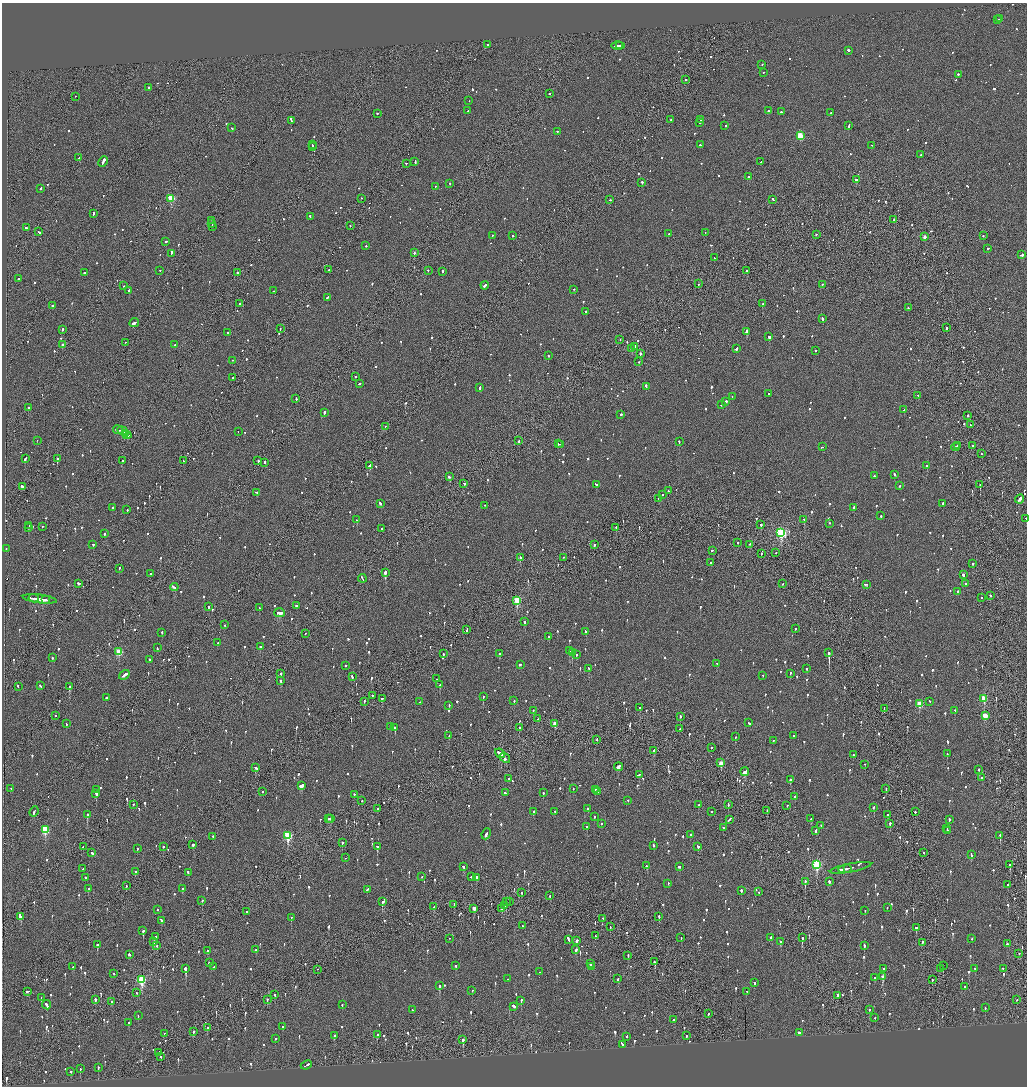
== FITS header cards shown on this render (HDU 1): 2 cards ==
NAXIS1  =                 2050
NAXIS2  =                 2168

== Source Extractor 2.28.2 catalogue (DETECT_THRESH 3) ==
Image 2050 x 2168 px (HDU 1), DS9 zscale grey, zoomed out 1/2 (1 PNG px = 2 x 2 image px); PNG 1029 x 1088 px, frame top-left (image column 2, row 2168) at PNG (2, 3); each listed source drawn as its Kron ellipse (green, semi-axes under 4 px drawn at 4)
Background -0.078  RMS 0.063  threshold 0.189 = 3 sigma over >= 5 px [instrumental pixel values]
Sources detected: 1377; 58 cannot appear on this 1/2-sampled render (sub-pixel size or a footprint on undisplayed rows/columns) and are neither listed nor drawn; of the other 1319, the 500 brightest by FLUX_AUTO listed and drawn (819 fainter detections omitted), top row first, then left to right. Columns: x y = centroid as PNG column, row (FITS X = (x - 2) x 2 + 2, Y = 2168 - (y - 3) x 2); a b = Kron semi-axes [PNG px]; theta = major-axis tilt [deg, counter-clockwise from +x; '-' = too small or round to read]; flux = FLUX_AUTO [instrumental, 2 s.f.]
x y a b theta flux
1000 19 2 1 - 210
998 20 2 1 - 56
488 45 2 2 - 380
618 46 6 1 1 410
620 46 2 2 - 190
848 51 2 2 - 120
762 65 2 2 - 62
763 73 2 2 - 87
958 75 2 2 - 120
686 80 2 1 - 160
149 88 2 2 - 130
549 94 2 2 - 210
75 97 2 1 - 59
469 101 2 1 - 63
468 111 3 2 - 320
768 111 2 2 - 230
781 112 3 2 - 180
831 113 2 2 - 71
377 114 2 2 - 88
671 120 2 2 - 70
701 120 2 2 - 70
291 121 4 2 - 140
700 123 2 2 - 60
725 126 2 2 - 140
849 126 4 2 - 110
232 128 2 2 - 81
557 132 2 2 - 70
800 136 3 3 - 560
312 145 2 1 - 140
700 145 2 2 - 140
872 146 2 1 - 93
313 147 2 1 - 140
920 155 2 2 - 90
79 158 2 1 - 59
103 162 6 2 64 680
415 162 3 2 - 130
761 162 2 1 - 63
406 164 2 1 - 82
749 177 2 2 - 300
856 180 2 2 - 570
642 183 2 2 - 180
450 184 2 2 - 110
435 187 2 2 - 62
41 189 3 2 - 80
171 199 3 3 - 630
362 199 2 1 - 120
610 200 2 2 - 58
773 200 2 2 - 150
93 214 3 2 - 120
310 217 2 2 - 140
894 220 2 2 - 61
212 221 3 1 - 91
212 224 3 1 - 130
350 226 2 2 - 72
212 227 3 1 - 160
26 228 3 2 - 99
39 232 3 2 - 180
705 233 2 2 - 64
669 234 2 2 - 64
816 235 2 2 - 150
492 236 2 2 - 60
513 236 2 2 - 72
983 236 2 2 - 83
924 237 2 2 - 87
166 242 2 2 - 240
366 246 2 2 - 77
987 249 2 2 - 100
414 253 2 1 - 310
171 254 4 2 - 130
1021 255 4 2 - 290
714 258 2 1 - 60
329 270 2 1 - 89
160 271 2 2 - 65
428 271 2 2 - 94
747 271 2 2 - 200
442 272 2 2 - 120
85 273 3 2 - 68
237 273 2 2 - 120
18 279 2 1 - 60
698 284 2 2 - 80
822 285 2 2 - 96
124 286 2 2 - 79
485 286 4 2 - 170
574 290 2 2 - 58
129 291 2 2 - 360
274 291 2 2 - 64
327 298 3 2 - 120
239 304 2 2 - 100
762 304 2 2 - 240
52 306 2 2 - 160
908 308 2 2 - 55
586 312 2 2 - 89
822 319 3 2 - 130
134 323 5 2 - 200
946 328 2 2 - 64
280 329 2 1 - 79
62 330 2 2 - 140
747 332 3 2 - 1000
228 333 2 2 - 61
769 337 2 2 - 470
620 340 2 1 - 100
126 343 2 2 - 67
62 345 2 2 - 240
175 345 2 2 - 70
635 347 3 2 - 420
632 349 4 2 - 170
737 349 3 2 - 150
816 351 2 2 - 74
640 354 2 2 - 390
548 356 2 1 - 310
232 361 2 2 - 62
638 362 2 2 - 66
356 377 2 2 - 88
233 378 2 2 - 250
359 384 3 2 - 130
646 387 4 2 - 170
480 388 3 2 - 110
768 394 2 2 - 62
918 396 2 2 - 92
732 397 2 2 - 65
296 399 3 2 - 110
726 402 4 2 - 370
721 405 2 2 - 99
28 408 2 2 - 220
904 410 3 2 - 75
324 413 3 2 - 170
621 415 2 2 - 130
968 416 3 2 - 130
970 425 3 2 - 190
385 427 2 1 - 63
118 430 5 1 - 180
122 431 5 2 - 230
238 431 2 1 - 85
126 434 2 1 - 79
127 435 4 2 - 180
37 441 2 2 - 77
519 441 2 2 - 57
679 442 2 2 - 74
558 444 2 2 - 74
561 445 2 1 - 93
957 446 2 1 - 98
973 446 2 2 - 140
822 447 3 1 - 140
956 447 4 2 - 180
981 454 2 1 - 62
25 459 3 2 - 160
57 459 2 2 - 110
122 461 2 2 - 380
183 461 2 2 - 77
258 461 2 2 - 130
265 463 3 2 - 95
370 466 3 2 - 690
927 466 2 2 - 150
895 475 3 2 - 72
874 476 2 2 - 91
449 477 3 2 - 94
464 484 2 2 - 130
596 485 3 2 - 100
980 485 2 1 - 120
900 486 2 2 - 65
22 487 4 2 - 150
668 491 2 2 - 61
256 493 2 2 - 79
662 495 2 2 - 190
658 499 2 1 - 59
1019 499 5 2 - 250
380 504 3 2 - 190
943 504 2 2 - 98
485 506 2 1 - 73
113 508 2 2 - 55
854 508 2 2 - 170
127 510 2 2 - 73
881 516 2 2 - 92
1026 519 2 1 - 58
357 520 2 2 - 190
804 520 2 2 - 220
830 524 2 2 - 84
761 525 2 2 - 230
29 526 2 2 - 180
42 527 2 2 - 85
28 528 2 2 - 130
616 528 2 1 - 120
382 529 2 2 - 140
781 533 4 3 - 1700
104 534 2 2 - 190
738 543 2 2 - 120
93 545 2 2 - 71
594 545 2 2 - 84
750 545 2 1 - 57
6 549 2 2 - 60
712 551 3 2 - 120
776 553 2 1 - 63
761 554 2 2 - 61
520 558 2 2 - 120
563 558 2 1 - 69
711 563 2 2 - 86
973 564 2 2 - 62
119 568 2 2 - 120
385 573 3 2 - 490
151 574 2 2 - 75
963 575 2 2 - 530
362 579 4 1 - 140
78 584 3 2 - 62
783 584 2 2 - 62
966 584 2 2 - 140
866 585 3 2 - 97
174 588 4 2 - 270
958 592 2 2 - 60
990 596 2 2 - 77
981 598 2 2 - 58
34 599 5 2 - 220
40 599 17 2 -7 430
45 600 4 2 - 120
517 601 4 3 - 570
296 606 2 2 - 230
208 607 2 2 - 130
259 608 2 2 - 85
279 613 5 2 - 490
525 622 2 2 - 88
224 625 2 2 - 65
795 629 2 2 - 120
467 630 4 2 - 110
586 632 3 2 - 110
162 633 2 2 - 110
305 634 2 1 - 99
549 637 2 2 - 65
218 643 2 2 - 61
260 647 2 2 - 69
157 648 2 2 - 76
569 651 4 2 - 170
119 652 3 3 - 430
572 653 2 2 - 220
829 653 3 2 - 1200
443 654 2 2 - 93
499 654 2 2 - 160
576 655 2 2 - 150
52 658 2 2 - 90
149 660 2 2 - 62
717 664 2 2 - 55
520 665 3 2 - 110
345 666 2 2 - 220
589 669 3 2 - 97
807 669 2 2 - 77
281 674 2 2 - 170
790 674 2 2 - 95
124 675 6 2 35 480
762 676 2 2 - 56
352 677 3 2 - 120
437 679 2 2 - 64
281 681 2 2 - 280
440 685 3 2 - 190
40 686 3 2 - 95
18 687 2 2 - 70
70 687 3 2 - 970
372 696 2 2 - 87
483 697 2 2 - 120
106 698 2 2 - 220
382 699 2 2 - 83
984 699 3 3 - 380
514 701 2 2 - 62
364 702 3 1 - 74
420 702 2 2 - 89
930 702 2 2 - 80
919 704 3 3 - 310
449 706 2 2 - 60
640 708 2 2 - 180
884 709 2 1 - 93
533 711 2 2 - 67
955 711 2 2 - 55
55 716 2 2 - 80
985 716 3 3 - 300
680 717 2 2 - 90
538 719 2 1 - 85
749 723 3 2 - 110
66 724 2 2 - 84
555 724 3 2 - 200
390 727 2 2 - 92
395 728 2 2 - 510
519 728 2 2 - 110
680 729 2 1 - 190
449 736 2 2 - 62
793 736 2 2 - 61
735 737 2 2 - 65
597 740 2 1 - 65
773 741 2 2 - 69
711 748 2 2 - 75
654 751 3 2 - 210
500 754 5 2 - 420
947 754 2 2 - 63
853 755 2 2 - 64
505 758 6 1 -40 210
721 763 3 2 - 190
865 765 2 1 - 65
618 767 4 2 - 740
255 768 3 2 - 130
979 770 2 2 - 100
745 772 4 2 - 320
639 775 2 2 - 110
981 778 2 2 - 130
508 779 2 2 - 190
790 780 2 2 - 150
302 786 3 2 - 400
11 789 2 1 - 67
573 789 2 1 - 88
886 789 2 1 - 62
96 790 2 2 - 120
595 790 2 2 - 58
263 792 2 2 - 56
598 792 2 2 - 61
505 793 2 2 - 390
543 793 2 2 - 84
96 794 3 2 - 450
354 795 2 2 - 93
795 797 2 2 - 140
361 801 2 2 - 70
628 801 2 2 - 58
133 805 2 2 - 84
699 805 2 2 - 72
728 805 2 1 - 99
787 806 2 2 - 57
874 808 2 2 - 73
377 809 2 2 - 110
587 809 2 2 - 67
767 811 2 1 - 88
34 812 5 2 - 140
533 812 2 2 - 56
554 812 2 2 - 75
711 812 2 2 - 56
915 812 2 2 - 110
87 815 3 2 - 370
887 815 2 2 - 210
594 817 2 2 - 56
329 819 2 2 - 64
330 819 2 2 - 100
811 819 3 2 - 150
729 820 4 2 - 370
949 820 2 2 - 67
601 824 2 2 - 80
890 824 2 2 - 180
821 826 2 2 - 94
587 827 2 2 - 220
723 828 2 2 - 92
947 829 2 2 - 70
45 830 3 3 - 830
816 831 3 2 - 130
947 831 3 2 - 100
486 834 6 2 64 200
690 835 2 2 - 79
288 836 4 3 - 910
1000 836 2 1 - 200
213 837 2 2 - 64
342 843 2 2 - 130
193 845 3 2 - 91
653 846 2 2 - 100
83 847 3 1 - 96
163 847 2 2 - 310
377 847 2 2 - 1200
698 847 3 2 - 110
137 849 2 2 - 77
92 853 2 2 - 210
924 853 2 1 - 76
971 855 4 2 - 96
346 858 2 1 - 61
817 865 4 3 - 1200
1010 865 3 2 - 110
647 866 3 2 - 67
463 867 2 2 - 240
679 867 3 2 - 110
851 868 21 2 11 290
83 869 2 2 - 80
845 869 7 2 11 320
847 869 2 1 - 99
136 872 2 2 - 120
188 873 3 2 - 91
422 877 2 2 - 79
471 877 3 2 - 100
85 878 2 2 - 160
477 878 2 2 - 650
805 882 2 1 - 220
829 882 3 2 - 140
668 884 2 2 - 80
1007 885 2 2 - 55
126 886 2 2 - 79
88 889 3 2 - 73
183 889 2 2 - 80
367 890 3 2 - 86
741 891 2 2 - 260
759 892 2 2 - 64
521 893 2 2 - 310
550 896 2 1 - 97
202 901 2 2 - 95
382 902 2 2 - 500
506 902 2 1 - 220
509 902 2 1 - 56
454 905 3 1 - 75
504 906 4 2 - 170
434 907 2 2 - 56
887 908 2 2 - 59
474 909 3 2 - 120
501 909 3 2 - 71
157 910 2 2 - 59
865 911 2 2 - 63
246 912 2 2 - 62
20 917 4 3 - 960
659 917 3 2 - 63
291 918 2 2 - 280
603 919 2 1 - 63
161 921 3 2 - 240
523 926 2 2 - 56
610 927 2 1 - 59
916 928 2 2 - 140
143 931 3 2 - 190
595 936 3 2 - 110
156 937 2 2 - 160
681 938 3 2 - 79
771 938 3 2 - 100
802 938 2 2 - 330
449 939 2 1 - 76
972 939 2 2 - 130
568 940 4 2 - 290
577 941 3 2 - 140
154 942 3 2 - 110
780 942 3 2 - 61
922 943 3 2 - 140
1008 944 2 2 - 140
97 945 2 2 - 480
157 946 2 2 - 63
864 946 2 2 - 150
256 950 2 2 - 56
576 950 3 2 - 76
208 951 3 2 - 68
1019 954 2 2 - 81
129 955 3 2 - 74
628 956 2 1 - 110
655 962 3 2 - 110
210 963 3 2 - 340
590 964 3 2 - 120
456 966 2 2 - 150
943 966 3 1 - 73
73 967 2 2 - 93
214 967 3 2 - 110
592 967 3 2 - 120
185 969 3 2 - 560
883 969 2 2 - 140
940 969 2 2 - 63
975 969 2 2 - 89
1003 969 2 2 - 88
317 970 2 1 - 55
539 972 2 1 - 68
114 974 2 2 - 79
883 977 3 2 - 170
875 978 2 2 - 89
508 979 2 1 - 64
618 979 3 2 - 91
142 980 4 3 - 900
932 980 3 2 - 58
754 983 2 2 - 64
440 986 2 2 - 580
965 987 3 2 - 62
472 991 2 2 - 61
27 992 3 2 - 130
746 992 2 1 - 64
137 993 2 2 - 57
274 995 3 2 - 75
837 996 3 1 - 74
41 998 2 2 - 300
95 1000 2 2 - 320
267 1000 2 2 - 92
1017 1000 2 2 - 64
521 1001 3 2 - 99
111 1002 2 1 - 74
47 1005 4 2 - 220
342 1005 2 2 - 57
514 1007 4 2 - 290
985 1008 2 2 - 57
412 1010 2 2 - 56
869 1010 2 2 - 65
708 1014 2 2 - 88
138 1016 2 2 - 89
875 1018 2 2 - 66
673 1020 2 2 - 99
128 1023 2 2 - 110
283 1027 2 2 - 160
207 1028 2 2 - 79
193 1032 3 2 - 72
799 1033 3 2 - 160
164 1034 2 1 - 56
377 1035 2 2 - 340
334 1036 3 2 - 58
686 1036 2 2 - 120
627 1037 3 2 - 75
275 1039 2 1 - 61
463 1040 3 2 - 240
622 1045 4 2 - 410
159 1053 2 1 - 140
160 1057 2 2 - 130
306 1065 6 2 24 260
98 1068 3 2 - 74
80 1069 3 2 - 190
71 1072 2 2 - 220
At the frame edge (FLAGS 8, measured only in part): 1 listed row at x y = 1026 519
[819 fainter detections neither listed nor drawn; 58 sub-pixel or undisplayed-footprint detections neither listed nor drawn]